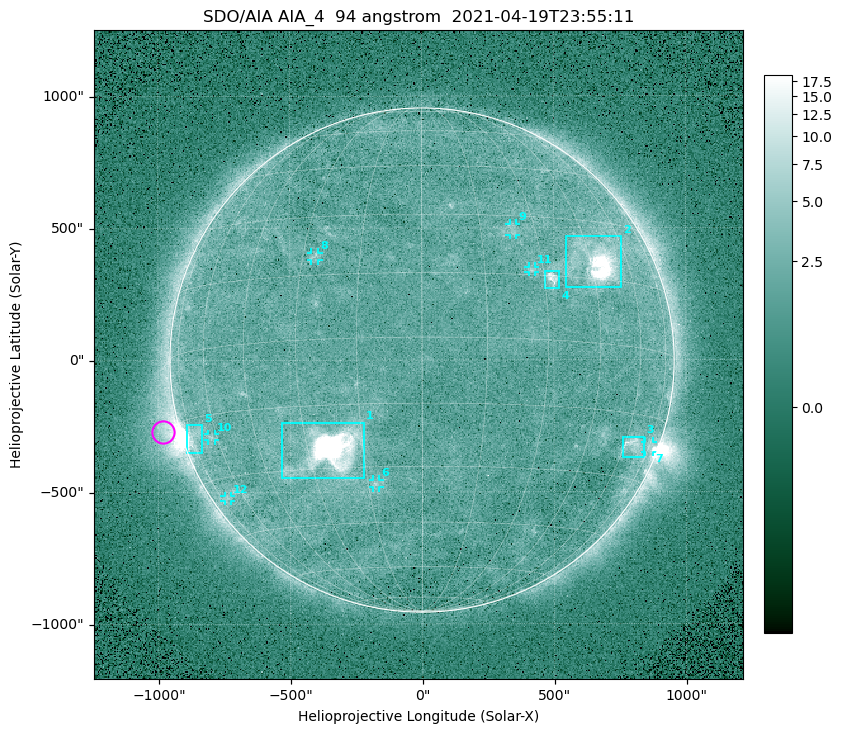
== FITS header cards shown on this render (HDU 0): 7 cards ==
TELESCOP= 'SDO/AIA '
INSTRUME= 'AIA_4   '
WAVELNTH=                   94
WAVEUNIT= 'angstrom'
DATE-OBS= '2021-04-19T23:55:11.12'
CTYPE1  = 'HPLN-TAN'
CTYPE2  = 'HPLT-TAN'

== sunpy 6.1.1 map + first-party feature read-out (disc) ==
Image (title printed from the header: SDO/AIA AIA_4  94 angstrom  2021-04-19T23:55:11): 512 x 512 px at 4.8 arcsec/px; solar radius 955 arcsec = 199 px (full disc in frame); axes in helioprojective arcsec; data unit not stated in the header (colour bar unlabelled)
Orientation: roll -0.137 deg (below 1 deg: not rotated)
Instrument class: DISC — disc imager (sunpy class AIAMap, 94 A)
Bright regions (active regions / flare kernels): reference = the median radial profile (limb darkening/brightening removed); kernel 5 px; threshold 5 sigma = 2.53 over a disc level ~1.78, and >= 1.15x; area >= 9 px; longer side >= 5 px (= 24 arcsec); searched inside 0.97 R_sun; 12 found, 12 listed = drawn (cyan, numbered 1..; 7 of them under ~33 arcsec drawn as corner ticks so the feature stays visible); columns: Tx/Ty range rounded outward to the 10 arcsec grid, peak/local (2 s.f.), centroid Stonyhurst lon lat
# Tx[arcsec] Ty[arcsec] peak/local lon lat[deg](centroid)
1 -540..-220 -450..-230 1440 -23 -26
2 540..760 270..470 42 +47 +19
3 760..840 -370..-290 4.4 +65 -22
4 460..520 270..340 6.6 +32 +14
5 -900..-830 -350..-240 6.5 -73 -19
6 -190..-160 -480..-450 3.1 -13 -34
7 840..880 -350..-310 3.1 +75 -21
8 -420..-390 380..410 2.9 -27 +20
9 330..360 470..520 2.7 +24 +26
10 -810..-780 -300..-280 2.8 -63 -20
11 400..430 330..360 2.9 +27 +16
12 -750..-720 -540..-510 2.3 -70 -35
Off-limb structures (1.02-1.3 R_sun): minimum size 50 px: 6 found; the strongest spans PA ~90..115 deg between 1.02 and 1.21 R_sun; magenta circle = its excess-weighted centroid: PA ~105 deg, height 1.07 R_sun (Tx ~-980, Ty ~-270 arcsec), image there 4.5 x the reference